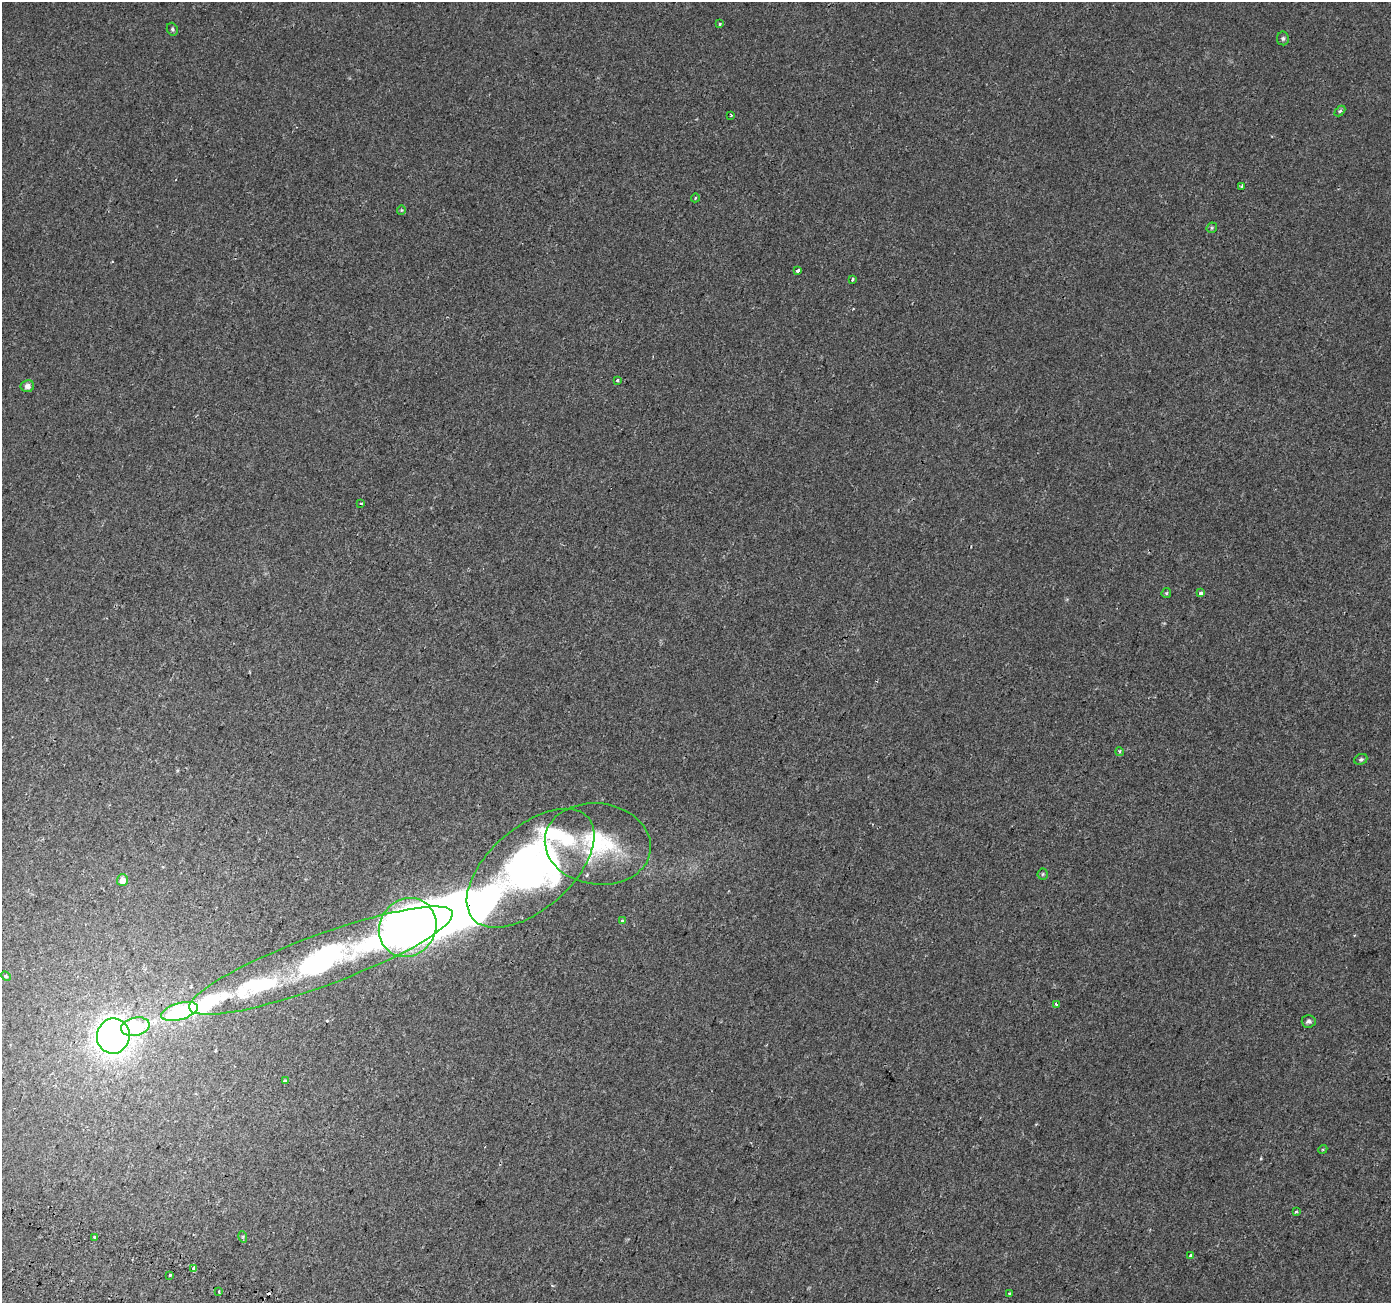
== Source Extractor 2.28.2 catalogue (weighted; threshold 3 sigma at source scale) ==
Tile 7 of 4 x 4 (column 3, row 2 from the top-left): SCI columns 2804-4192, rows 2869-4169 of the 5613 x 5800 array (HDU 1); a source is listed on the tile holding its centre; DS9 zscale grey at full resolution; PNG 1393 x 1305 px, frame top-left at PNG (2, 2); each listed source drawn as its Kron ellipse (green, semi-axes under 4 px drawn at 4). Shown black and unused: <1% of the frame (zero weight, under 2 of 3 exposures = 3% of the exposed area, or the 3 px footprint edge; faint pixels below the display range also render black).
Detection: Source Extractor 2.28.2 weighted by HDU 2 'WHT'; one run over the whole footprint, this tile lists its part. Background 5.47e-04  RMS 0.0039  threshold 0.0177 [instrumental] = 3 sigma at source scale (4.5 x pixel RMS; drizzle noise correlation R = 1.50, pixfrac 1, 0.0396/0.0396 arcsec/px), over >= 5 px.
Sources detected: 50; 4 inside a brighter object's white glare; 2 cosmic-ray / hot-pixel residue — neither listed nor drawn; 3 inside a brighter listed object's ellipse — not listed separately; the other 41 listed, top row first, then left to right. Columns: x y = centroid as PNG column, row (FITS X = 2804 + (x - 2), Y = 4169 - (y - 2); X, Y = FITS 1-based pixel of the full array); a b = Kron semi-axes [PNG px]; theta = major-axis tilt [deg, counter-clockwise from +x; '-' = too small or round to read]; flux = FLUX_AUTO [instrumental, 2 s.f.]
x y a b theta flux
720 24 3 3 - 2.4
172 29 6 5 - 0.71
1283 38 7 6 - 0.8
1340 111 6 4 44 0.63
731 115 3 3 - 0.46
1241 186 3 3 - 0.44
695 198 4 3 - 0.39
401 210 5 3 - 0.3
1212 228 5 5 - 0.51
798 271 3 3 - 2.2
852 279 4 3 - 1
617 380 4 3 - 0.77
27 386 7 6 - 1.7
361 503 3 3 - 0.58
1166 593 5 4 - 0.47
1201 593 3 3 - 4.4
1120 752 4 3 - 0.49
1361 759 7 5 24 0.69
598 844 53 40 -7 41
531 868 77 41 41 210
1043 874 5 5 - 0.56
122 880 5 5 - 3.8
622 921 3 3 - 1.3
408 927 30 27 51 410
321 961 140 25 20 110
6 976 5 4 - 0.46
1056 1004 4 3 - 0.95
179 1011 19 8 16 47
1309 1021 7 6 - 1.1
135 1027 14 9 12 29
113 1036 17 16 - 220
285 1081 3 3 - 2.7
1323 1149 5 3 - 0.46
1296 1212 3 3 - 0.91
243 1237 6 3 -73 0.45
94 1238 3 3 - 5.9
1191 1255 4 3 - 1.6
194 1269 4 3 - 6.4
170 1275 3 2 - 0.38
219 1291 3 2 - 0.46
1009 1293 3 2 - 0.44